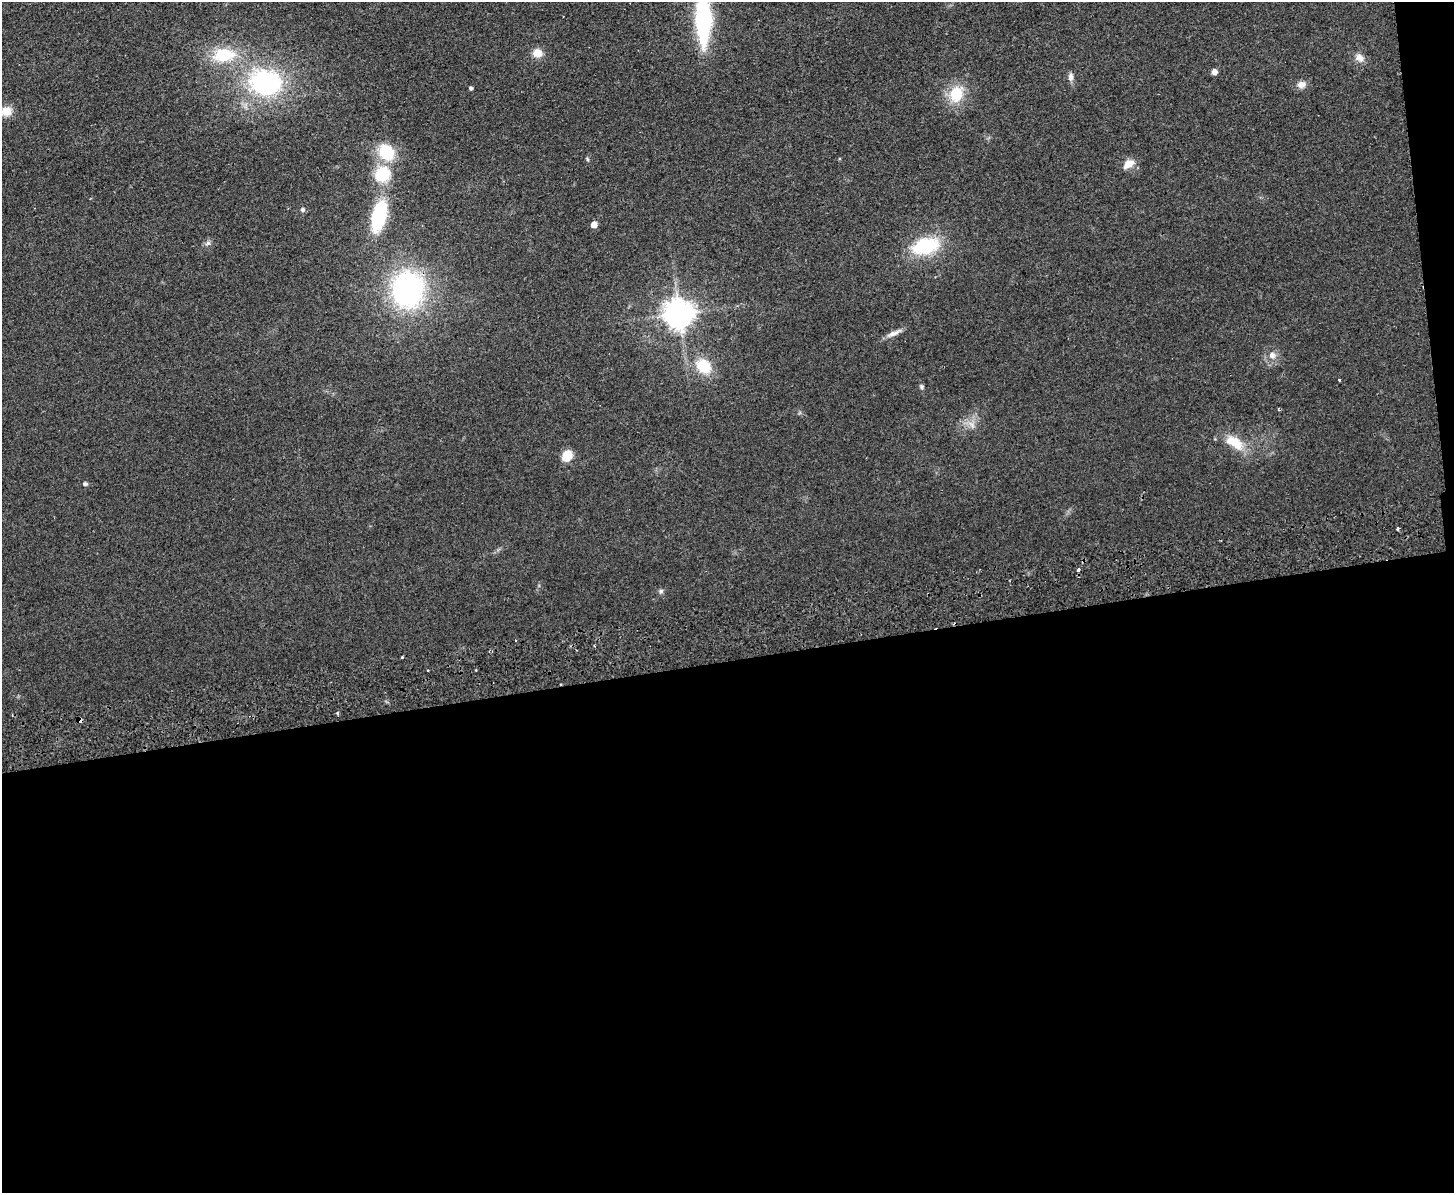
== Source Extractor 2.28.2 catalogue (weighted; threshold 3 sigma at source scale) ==
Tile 12 of 3 x 4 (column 3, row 4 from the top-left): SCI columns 3163-4614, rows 57-1247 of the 4762 x 4877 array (HDU 1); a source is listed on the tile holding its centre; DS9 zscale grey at full resolution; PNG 1456 x 1195 px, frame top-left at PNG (2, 2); no overlay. Shown black and unused: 46% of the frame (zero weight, under 2 of 3 exposures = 3% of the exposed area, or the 3 px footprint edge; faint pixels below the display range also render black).
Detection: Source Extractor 2.28.2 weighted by HDU 2 'WHT'; one run over the whole footprint, this tile lists its part. Background 0.084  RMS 0.0092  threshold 0.0414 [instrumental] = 3 sigma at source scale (4.5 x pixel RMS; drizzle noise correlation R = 1.50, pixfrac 1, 0.05/0.05 arcsec/px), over >= 5 px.
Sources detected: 40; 3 cosmic-ray / hot-pixel residue — not listed; the other 37 listed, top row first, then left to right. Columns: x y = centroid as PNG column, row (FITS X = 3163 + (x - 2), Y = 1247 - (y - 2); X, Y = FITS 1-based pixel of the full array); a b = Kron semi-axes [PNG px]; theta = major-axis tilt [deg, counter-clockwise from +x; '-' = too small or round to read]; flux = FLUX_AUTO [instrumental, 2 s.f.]
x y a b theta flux
703 19 39 12 -89 150
537 53 11 9 -9 9.9
224 55 33 19 4 40
1359 58 11 9 -34 6.2
1214 72 5 5 - 6
1070 77 11 7 88 3.9
265 82 32 25 -11 130
1301 84 12 8 17 5.8
471 88 4 3 - 1.8
956 94 17 14 63 29
6 111 12 10 10 13
386 152 19 15 -54 34
587 159 6 3 -71 1.1
1128 164 16 9 34 9
382 174 18 15 52 34
302 210 6 6 - 1.7
379 216 29 13 76 68
594 225 5 5 - 10
208 243 8 6 10 2.6
926 246 27 15 16 58
408 290 31 27 90 190
679 314 9 9 - 1300
894 333 23 5 22 5.9
1272 355 9 9 - 5.7
704 366 14 11 -42 31
1339 379 3 2 - 1
922 387 7 5 -60 1.8
1279 409 4 3 - 1.6
972 425 14 5 -55 4.8
1234 442 27 13 -33 23
567 456 12 10 65 13
85 484 6 5 - 1.8
1078 570 4 3 - 2.9
661 591 6 5 - 1.9
402 657 3 2 - 1.1
427 670 3 2 - 1.4
337 713 3 3 - 3.2
Overlapping masked pixels (flux is a lower limit): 1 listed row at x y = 408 290
Isophote crosses this tile's border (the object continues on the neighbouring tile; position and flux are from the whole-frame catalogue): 2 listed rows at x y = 703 19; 6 111